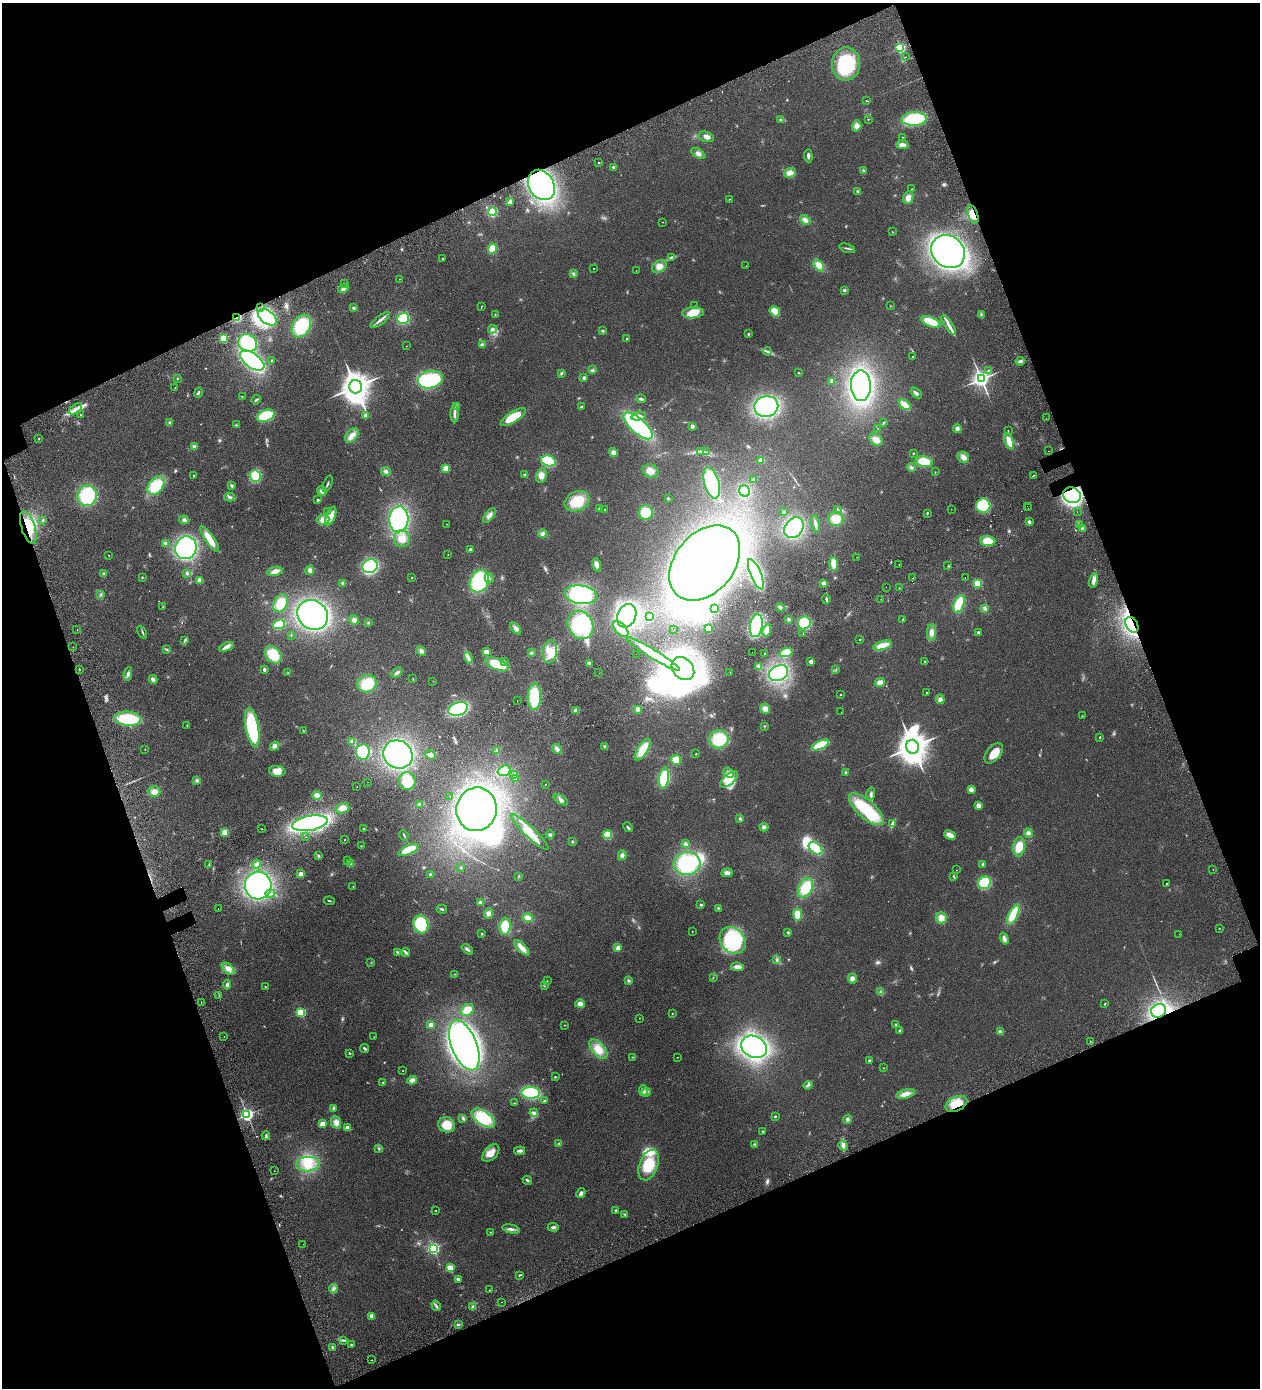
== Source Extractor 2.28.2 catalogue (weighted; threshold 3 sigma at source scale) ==
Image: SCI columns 460-5490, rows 142-5685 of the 5825 x 5828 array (HDU 1 of 3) = the unmasked area's bounding box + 8 px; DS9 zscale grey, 4 x 4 block average (1 PNG px = mean of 4 x 4 image px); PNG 1262 x 1390 px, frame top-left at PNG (2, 3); each listed source drawn as its Kron ellipse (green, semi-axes under 4 px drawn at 4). Shown black and unused: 41% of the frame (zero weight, under 2 of 3 exposures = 10% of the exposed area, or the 3 px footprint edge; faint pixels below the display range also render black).
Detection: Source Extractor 2.28.2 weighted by HDU 2 'WHT'. Background 0.127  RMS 0.018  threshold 0.0796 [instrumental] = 3 sigma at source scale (4.5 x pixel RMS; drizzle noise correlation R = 1.50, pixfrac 1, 0.05/0.05 arcsec/px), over >= 5 px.
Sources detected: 569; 4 too faint to see at this stretch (4 x 4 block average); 18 inside a brighter object's white glare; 5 cosmic-ray / hot-pixel residue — neither listed nor drawn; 2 coinciding with a brighter row at this scale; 27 inside a brighter listed object's ellipse — not listed separately; of the other 513, all 500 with FLUX_AUTO >= 2.02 (the completeness limit of this list) listed and drawn (13 fainter detections not listed), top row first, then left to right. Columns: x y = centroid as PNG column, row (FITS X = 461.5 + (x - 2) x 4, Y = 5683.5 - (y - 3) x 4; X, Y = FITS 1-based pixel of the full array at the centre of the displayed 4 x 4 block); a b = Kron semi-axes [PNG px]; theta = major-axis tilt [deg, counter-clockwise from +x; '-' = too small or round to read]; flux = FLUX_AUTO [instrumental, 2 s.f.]
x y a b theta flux
900 48 2 2 - 1300
906 57 2 2 - 3
846 64 16 14 82 650
866 101 2 2 - 5.4
868 119 2 2 - 4.3
914 119 13 7 1 540
780 120 4 2 - 6.7
857 126 5 4 - 60
706 137 8 5 -18 38
903 137 2 2 - 3.6
902 145 6 4 -3 47
698 153 8 3 -34 37
808 156 6 3 -85 24
599 162 2 2 - 13
614 167 2 2 - 29
863 170 2 2 - 6
790 173 6 4 23 43
541 185 16 12 -59 1800
912 189 3 2 - 5.8
858 191 3 3 - 16
908 198 6 5 - 65
729 199 3 2 - 5
510 202 3 3 - 34
492 212 4 3 - 260
973 214 9 4 -69 85
805 220 6 4 -42 47
663 222 2 2 - 4
893 232 2 2 - 3
847 248 8 2 -17 17
492 249 5 3 - 210
948 252 18 15 -41 2700
671 257 4 3 - 18
442 259 2 2 - 4.8
819 265 7 4 -52 110
659 266 8 5 34 67
746 266 2 2 - 2.6
593 268 2 2 - 7.8
636 271 2 2 - 2
573 274 2 2 - 9.2
399 279 2 2 - 5.1
344 284 2 2 - 2.2
343 289 5 4 - 36
844 290 2 2 - 68
482 306 2 2 - 3.2
694 306 2 2 - 5.9
890 306 2 2 - 2.5
261 308 2 2 - 2.9
354 308 3 3 - 14
775 311 5 4 - 140
693 313 11 5 4 160
495 314 2 2 - 4.2
981 315 3 2 - 11
267 317 10 6 -36 720
237 318 4 2 - 91
403 318 6 5 - 280
380 320 12 2 37 38
931 322 10 4 -23 220
949 325 11 3 -58 51
301 326 12 9 60 410
492 329 4 3 - 23
603 331 3 2 - 8.8
748 334 2 2 - 39
223 338 2 2 - 740
627 339 2 2 - 5.9
248 343 9 8 - 550
482 345 4 3 - 27
406 346 2 2 - 2.4
767 351 4 2 - 15
913 357 2 2 - 20
252 360 14 7 -35 1900
272 361 3 2 - 11
1020 361 4 3 - 23
592 370 2 2 - 8.7
988 370 2 2 - 13
561 373 3 2 - 11
798 373 2 2 - 5.1
177 378 2 2 - 9.3
584 378 2 2 - 85
981 379 3 3 - 4200
430 380 12 8 11 630
832 381 4 2 - 30
861 386 15 10 -89 2500
355 387 6 6 - 12000
175 388 2 2 - 2.1
198 393 5 3 - 15
916 393 7 3 -39 22
242 397 2 2 - 4.8
641 399 5 3 - 17
256 400 5 2 - 14
905 405 6 3 -40 120
457 406 4 3 - 15
581 407 3 2 - 11
766 407 12 10 11 1400
76 409 7 2 37 40
455 414 8 3 90 31
81 415 2 2 - 14
266 416 9 5 20 280
366 416 2 2 - 220
638 416 7 4 13 45
513 417 14 5 33 280
1046 418 2 2 - 2.4
170 423 4 3 - 17
884 423 2 2 - 4.6
236 425 2 2 - 7.3
638 426 18 7 -41 1100
692 426 4 3 - 23
877 428 2 2 - 2.1
957 428 4 3 - 26
1008 431 3 2 - 4.5
352 436 8 5 52 66
39 439 2 2 - 14
876 440 7 5 -34 76
1009 442 9 3 -71 130
194 446 4 3 - 19
701 451 3 2 - 14
1049 451 2 2 - 2.5
613 452 5 4 - 42
707 452 3 2 - 9.6
913 453 2 2 - 6.7
963 457 6 5 - 44
761 460 3 3 - 82
548 461 7 5 -13 390
924 462 8 5 -11 230
911 467 4 3 - 21
446 468 2 2 - 490
386 471 5 4 - 25
651 471 8 6 -23 80
935 472 2 2 - 3.3
525 475 4 3 - 15
541 475 7 5 67 63
1033 475 2 2 - 5.7
193 476 2 2 - 4
255 476 6 5 - 250
753 480 2 2 - 6.8
712 483 16 7 -75 1200
328 484 8 2 67 17
231 485 3 3 - 12
156 486 10 7 52 340
322 491 5 4 - 30
745 491 6 5 - 260
1072 495 9 7 -19 930
87 496 10 9 - 530
230 497 5 3 - 20
668 498 2 2 - 12
318 500 2 2 - 60
577 501 13 9 23 280
983 506 7 7 - 560
1027 506 2 2 - 5.2
1028 508 2 2 - 2.6
599 509 2 2 - 6.4
605 509 2 2 - 4.3
837 509 3 2 - 7.8
951 509 2 2 - 4.8
328 511 3 2 - 7.3
784 512 2 2 - 5.8
1077 512 2 2 - 4.2
646 513 7 7 - 240
927 513 3 2 - 9.5
489 515 9 4 50 45
331 516 10 4 69 110
399 519 13 9 87 1200
836 519 7 7 - 150
43 520 2 2 - 10
184 520 5 4 - 26
323 520 6 4 6 48
1029 522 4 3 - 23
447 524 2 2 - 2.5
815 524 9 2 -82 31
1079 525 2 2 - 3.4
28 527 17 7 -72 220
794 528 11 8 53 900
1083 529 4 3 - 19
543 534 5 3 - 23
210 539 15 4 -56 150
402 539 8 8 - 100
988 541 7 5 -6 180
165 544 4 3 - 18
186 548 11 10 - 1400
470 549 2 2 - 40
109 555 2 2 - 2.9
448 555 2 2 - 3
857 557 2 2 - 11
705 563 42 29 50 3400
834 564 6 3 -85 150
596 565 7 3 -75 58
899 565 2 2 - 3.8
370 566 8 7 - 820
948 566 2 2 - 9.1
310 570 5 4 - 35
275 571 7 4 12 56
187 573 3 2 - 9.1
103 574 3 2 - 10
756 574 16 5 -67 1200
965 577 2 2 - 2.8
142 578 2 2 - 5.7
412 578 2 2 - 4.8
489 578 5 2 - 13
913 578 2 2 - 25
199 580 4 3 - 37
1094 580 7 3 76 38
479 581 12 9 62 740
343 583 4 3 - 15
824 583 4 3 - 19
977 583 4 4 - 140
886 587 2 2 - 3.9
899 588 2 2 - 8.2
101 595 2 2 - 7.1
581 595 16 9 -7 720
826 599 5 2 - 12
881 599 2 2 - 7.5
280 603 9 6 63 190
959 604 9 5 69 310
163 607 2 2 - 3.2
780 607 4 3 - 23
985 608 3 2 - 14
715 609 2 2 - 8.8
313 615 16 14 -41 2300
627 616 12 9 68 2200
650 617 4 4 - 220
788 619 3 3 - 15
903 619 3 2 - 9
354 620 5 4 - 34
368 622 2 2 - 6.7
804 623 6 6 - 400
279 624 6 4 20 210
580 625 15 12 -59 450
1132 625 8 5 -59 150
756 626 11 6 81 820
516 628 7 3 -50 36
708 628 3 3 - 61
621 629 10 5 -47 100
77 630 2 2 - 7.1
674 630 2 2 - 10
767 630 6 4 78 67
142 632 7 2 -63 14
932 632 8 4 -89 53
978 632 2 2 - 32
803 633 2 2 - 13
291 635 2 2 - 5.2
185 640 4 2 - 17
860 640 2 2 - 6.7
883 645 9 4 16 140
73 647 2 2 - 2.1
226 647 7 4 22 40
167 649 2 2 - 7
421 651 5 4 - 30
486 652 4 3 - 73
550 652 11 7 83 130
752 652 2 2 - 8.4
531 653 3 2 - 11
764 653 2 2 - 5.1
786 653 6 4 20 190
636 654 2 2 - 4.5
653 654 31 4 -31 320
273 655 10 7 -50 220
468 658 6 3 -72 29
811 661 2 2 - 160
925 661 2 2 - 5.2
505 662 4 2 - 8.7
589 663 3 3 - 16
497 664 12 5 -22 280
759 666 4 4 - 29
79 669 2 2 - 12
683 669 13 10 -47 1900
264 670 4 3 - 19
836 670 2 2 - 4
730 672 2 2 - 3.9
288 673 3 2 - 7.3
397 673 6 3 43 21
599 673 2 2 - 5.1
778 673 10 7 28 890
128 674 7 3 82 28
153 679 4 3 - 38
413 679 2 2 - 3.9
433 681 2 2 - 2.7
880 683 5 4 - 52
367 684 10 8 13 240
927 693 2 2 - 11
840 694 2 2 - 13
534 697 13 6 88 410
940 699 5 4 - 26
517 701 2 2 - 7.7
458 709 10 6 23 940
638 709 2 2 - 280
765 709 5 5 - 50
576 710 4 3 - 25
841 712 2 2 - 3.1
1082 716 2 2 - 4.7
128 719 13 7 -5 500
187 725 2 2 - 11
764 726 2 2 - 5.7
252 727 20 6 -80 770
303 731 2 2 - 3.4
1100 737 3 2 - 6
719 739 9 9 - 340
352 741 3 2 - 9.6
820 745 9 3 23 290
275 746 5 4 - 34
605 747 3 3 - 15
912 747 7 6 - 15000
145 749 2 2 - 2.7
557 749 5 3 - 30
643 749 12 5 58 210
497 750 2 2 - 7.5
363 752 8 7 - 330
994 753 12 7 52 140
398 754 15 13 -33 1600
696 754 2 2 - 8.1
431 755 5 4 - 36
676 760 5 5 - 120
277 771 8 5 -6 100
504 771 6 5 - 230
845 772 2 2 - 4.4
729 773 6 4 -41 39
514 774 2 2 - 3.7
664 778 11 5 82 370
516 779 2 2 - 140
729 779 11 5 41 100
197 780 4 3 - 21
407 781 9 8 - 220
368 782 2 2 - 6.6
545 784 2 2 - 4
357 787 2 2 - 14
971 790 3 3 - 49
154 792 6 5 - 62
871 794 6 3 79 21
317 795 4 3 - 61
450 796 2 2 - 5.1
561 800 8 3 -34 27
419 805 4 3 - 22
978 805 3 2 - 69
343 808 7 5 18 80
476 809 22 20 79 2300
866 809 21 9 -42 580
740 819 3 3 - 13
310 823 18 7 11 2000
893 824 4 2 - 73
628 827 5 2 - 15
764 827 4 4 - 27
261 829 2 2 - 4
364 829 3 2 - 10
530 832 25 5 -44 140
225 833 2 2 - 360
1028 833 5 4 - 24
550 834 4 3 - 14
404 835 5 2 - 11
608 835 4 3 - 220
950 835 6 3 -25 83
306 837 2 2 - 8.8
344 840 2 2 - 11
572 842 3 2 - 8.3
685 844 4 3 - 20
361 846 2 2 - 4.5
1019 847 10 5 83 170
816 848 8 5 -41 420
409 850 11 4 25 220
622 855 5 4 - 29
319 856 2 2 - 6.5
347 860 2 2 - 4.8
687 863 13 11 7 720
209 864 2 2 - 3.6
256 864 4 3 - 26
351 864 4 3 - 16
983 864 3 2 - 12
461 868 2 2 - 3.4
956 870 2 2 - 3
1213 870 2 2 - 3.8
727 873 6 4 6 42
301 874 2 2 - 340
431 875 3 2 - 16
519 876 2 2 - 4.6
953 876 3 2 - 8.6
984 883 7 6 - 510
1166 884 2 2 - 9.5
258 885 14 13 - 2000
353 887 2 2 - 3.8
805 888 10 6 61 230
270 894 4 3 - 24
330 901 5 2 - 8.2
480 903 4 4 - 24
701 905 2 2 - 45
218 908 2 2 - 3
718 908 3 2 - 9
442 909 5 2 - 17
488 913 5 4 - 35
1013 914 11 4 65 270
798 915 6 4 -80 120
528 918 5 4 - 58
941 918 6 5 - 70
421 924 9 7 -73 440
505 926 8 5 85 190
1219 928 2 2 - 10
692 931 2 2 - 3
788 933 3 2 - 9.2
482 934 2 2 - 7.7
1179 934 2 2 - 2.3
1004 939 6 3 -73 45
733 940 14 11 -47 700
522 948 10 3 -46 95
618 948 4 3 - 32
467 949 6 3 -40 22
397 952 4 2 - 12
406 952 4 3 - 20
777 960 2 2 - 4.7
371 962 2 2 - 2.6
737 967 7 4 -7 54
228 969 7 4 -43 54
455 974 2 2 - 3.8
713 977 2 2 - 3.6
852 978 5 4 - 31
547 981 2 2 - 3.4
629 981 3 2 - 9.6
227 985 5 3 - 18
544 986 2 2 - 3.2
265 987 2 2 - 5.2
881 992 3 3 - 15
219 996 2 2 - 2.5
201 1002 2 2 - 9.5
580 1004 4 3 - 55
1105 1004 3 2 - 7
467 1010 7 5 40 110
1158 1011 7 6 - 640
301 1012 2 2 - 980
672 1013 2 2 - 4.8
639 1018 2 2 - 2.4
896 1024 4 2 - 12
431 1025 4 3 - 46
564 1025 2 2 - 3.7
899 1031 3 2 - 9.6
1000 1032 3 3 - 31
224 1036 2 2 - 5.9
374 1037 2 2 - 3.4
1090 1041 2 2 - 3.3
464 1045 26 12 -68 2900
754 1047 13 10 -29 2100
365 1048 4 2 - 16
598 1049 12 6 -50 120
349 1053 2 2 - 28
633 1057 2 2 - 4
677 1057 2 2 - 3.1
869 1060 2 2 - 48
883 1068 2 2 - 3.1
403 1071 2 2 - 6
555 1077 2 2 - 8.1
412 1080 5 4 - 40
383 1082 2 2 - 4.6
808 1085 5 2 - 15
643 1090 6 4 -81 28
646 1092 5 3 - 35
531 1093 9 6 0 510
905 1094 10 4 15 74
545 1101 4 2 - 9.1
514 1103 2 2 - 4.5
956 1104 11 7 26 190
334 1108 3 3 - 14
534 1113 4 2 - 33
247 1115 2 2 - 2400
775 1116 2 2 - 23
463 1118 3 3 - 11
483 1118 13 6 -36 400
847 1119 4 4 - 22
336 1122 6 5 - 61
322 1124 2 2 - 330
447 1125 8 7 - 160
347 1128 2 2 - 170
763 1131 3 2 - 7
266 1136 4 2 - 14
559 1143 2 2 - 3.9
755 1144 2 2 - 6.9
843 1146 5 3 - 35
379 1148 3 2 - 8.7
520 1151 5 2 - 33
491 1153 10 6 45 110
308 1164 12 7 5 160
649 1165 16 9 70 280
274 1171 2 2 - 8.1
527 1180 5 2 - 16
581 1193 5 3 - 28
436 1210 2 2 - 4
616 1210 2 2 - 17
624 1214 3 2 - 6.7
553 1227 5 3 - 23
511 1229 9 3 -13 35
490 1232 2 2 - 5.2
303 1244 2 2 - 4.7
433 1248 3 2 - 1600
450 1268 2 2 - 490
520 1275 3 2 - 9.6
458 1279 4 3 - 23
334 1288 4 2 - 20
489 1290 2 2 - 4.4
501 1302 2 2 - 6.1
436 1306 5 2 - 21
473 1307 3 3 - 15
372 1316 4 4 - 41
458 1325 3 2 - 9.5
343 1340 3 2 - 11
351 1344 3 2 - 8.4
332 1347 2 2 - 23
372 1360 2 2 - 4.3
Overlapping masked pixels (flux is a lower limit): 8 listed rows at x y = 541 185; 973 214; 237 318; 1072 495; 28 527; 1132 625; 1158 1011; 956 1104
Diffuse or blended objects may show on this block-average render without a row.